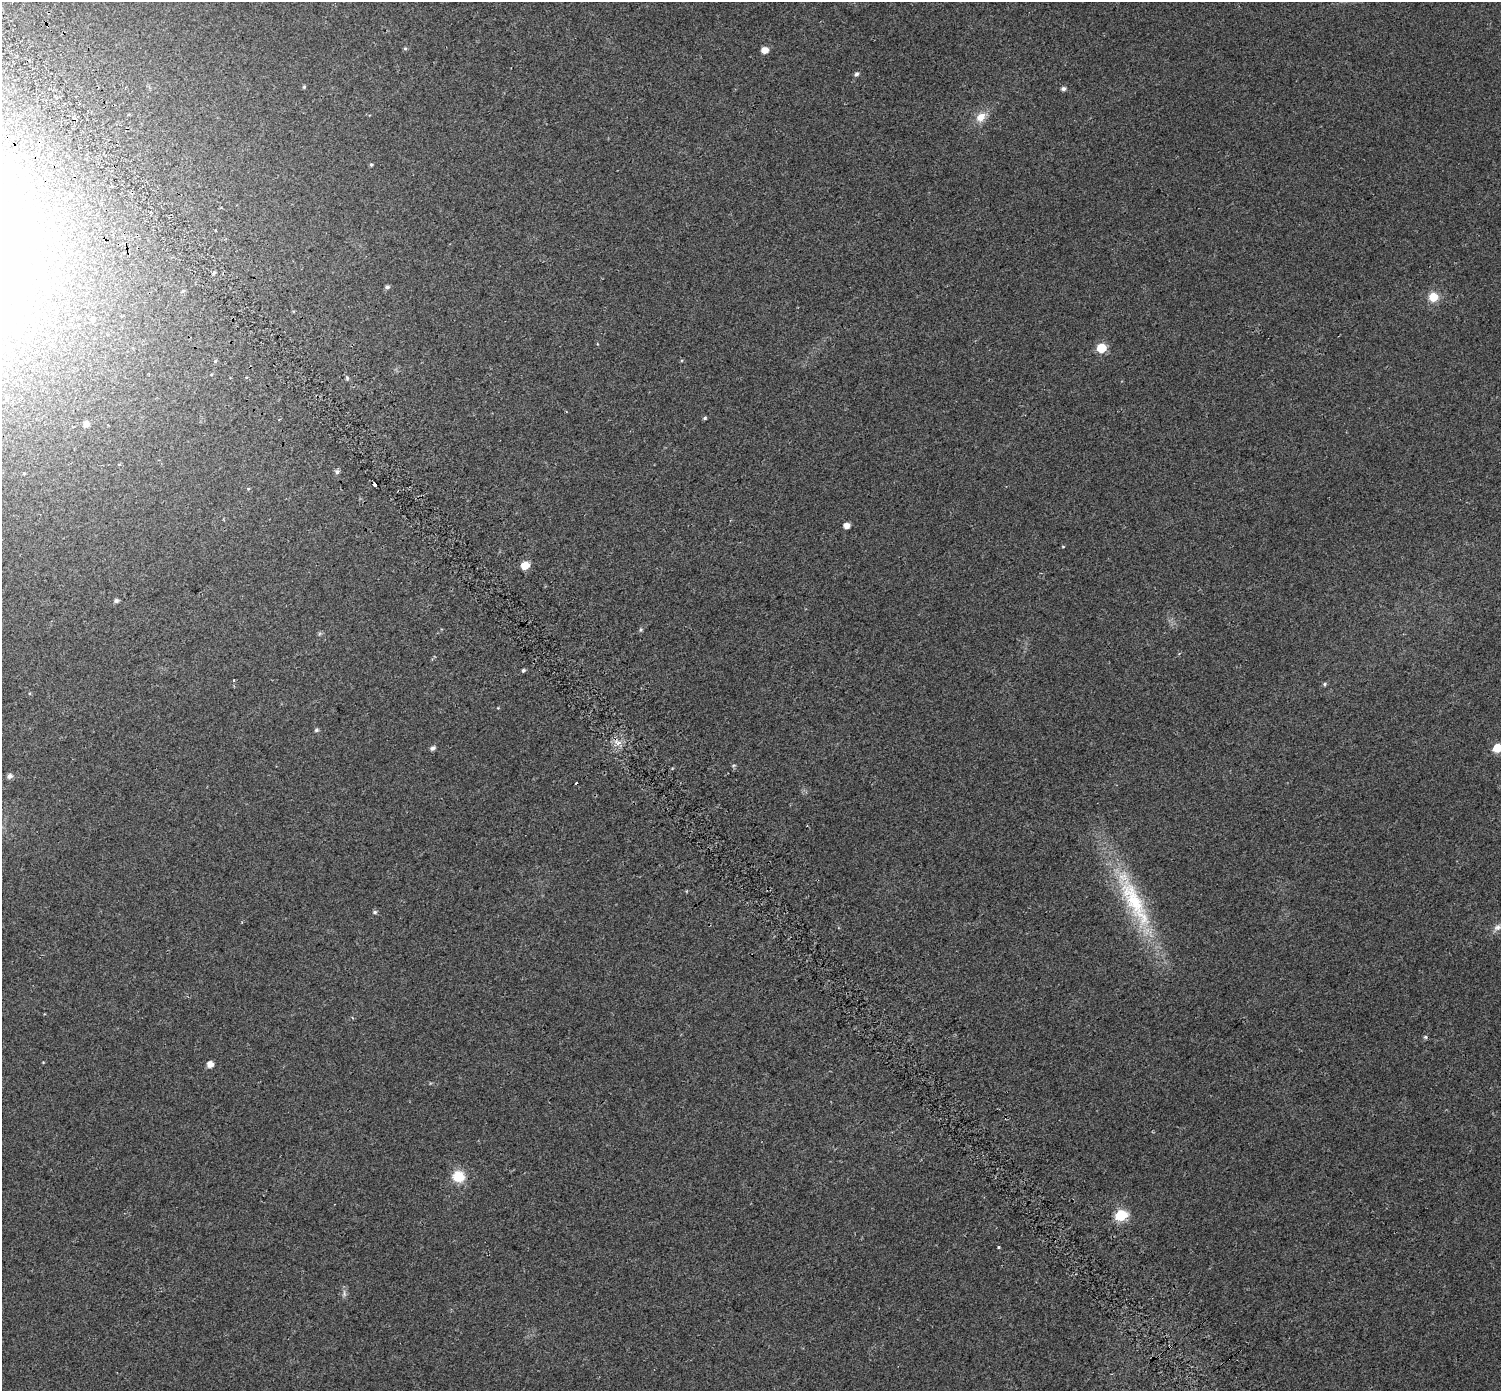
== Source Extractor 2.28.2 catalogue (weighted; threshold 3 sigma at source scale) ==
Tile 11 of 4 x 4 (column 3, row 3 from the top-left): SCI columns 3067-4565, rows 1683-3071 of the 6126 x 6079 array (HDU 1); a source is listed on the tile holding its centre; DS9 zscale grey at full resolution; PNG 1503 x 1393 px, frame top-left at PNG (2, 2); no overlay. Shown black and unused: <1% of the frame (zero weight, under 2 of 3 exposures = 4% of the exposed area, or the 3 px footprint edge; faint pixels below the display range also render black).
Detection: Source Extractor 2.28.2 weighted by HDU 2 'WHT'; one run over the whole footprint, this tile lists its part. Background 0.0555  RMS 0.011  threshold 0.0511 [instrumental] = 3 sigma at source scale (4.5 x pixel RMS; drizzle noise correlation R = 1.50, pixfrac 1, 0.0396/0.0396 arcsec/px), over >= 5 px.
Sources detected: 46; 2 cosmic-ray / hot-pixel residue — not listed; the other 44 listed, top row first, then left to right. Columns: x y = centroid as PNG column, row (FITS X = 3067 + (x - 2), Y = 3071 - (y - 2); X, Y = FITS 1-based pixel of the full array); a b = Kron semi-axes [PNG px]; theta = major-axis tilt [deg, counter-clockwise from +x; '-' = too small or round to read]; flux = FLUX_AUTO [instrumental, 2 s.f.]
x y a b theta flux
405 48 5 4 - 1.5
765 50 6 6 - 10
856 74 6 5 - 2.6
304 87 5 4 - 1.5
1063 89 5 4 - 3.2
981 117 15 11 45 13
371 164 5 4 - 1.5
387 287 5 5 - 2.7
183 291 5 4 - 1.6
1433 297 9 9 - 17
11 311 12 11 - 14
92 320 5 5 - 2.1
1101 348 6 6 - 47
246 377 3 3 - 1.3
347 378 6 4 -49 1.7
705 418 5 4 - 1.6
279 419 3 2 - 1.2
86 424 6 6 - 6.2
337 472 6 6 - 3
24 473 5 3 - 0.97
375 485 4 3 - 9.5
846 525 5 5 - 7.1
1063 547 5 3 - 0.9
525 565 7 6 - 15
116 601 5 4 - 3
641 630 6 5 - 1.8
523 670 5 5 - 1.8
234 680 3 2 - 1.3
1325 684 6 4 25 1.6
316 730 6 5 - 2
618 743 7 6 - 5
432 748 7 5 30 3.2
1497 748 6 5 - 37
733 765 6 3 1 1.4
9 776 6 5 - 4.8
1134 902 95 23 -63 120
375 912 6 5 - 2
1498 927 12 9 27 6.1
1426 1037 5 4 - 2
210 1064 5 5 - 9.9
458 1176 14 13 - 23
1121 1215 6 6 - 94
999 1247 3 3 - 2.7
344 1294 11 6 88 3.6
Isophote crosses this tile's border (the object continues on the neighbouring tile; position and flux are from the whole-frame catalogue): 2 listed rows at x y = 11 311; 1497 748